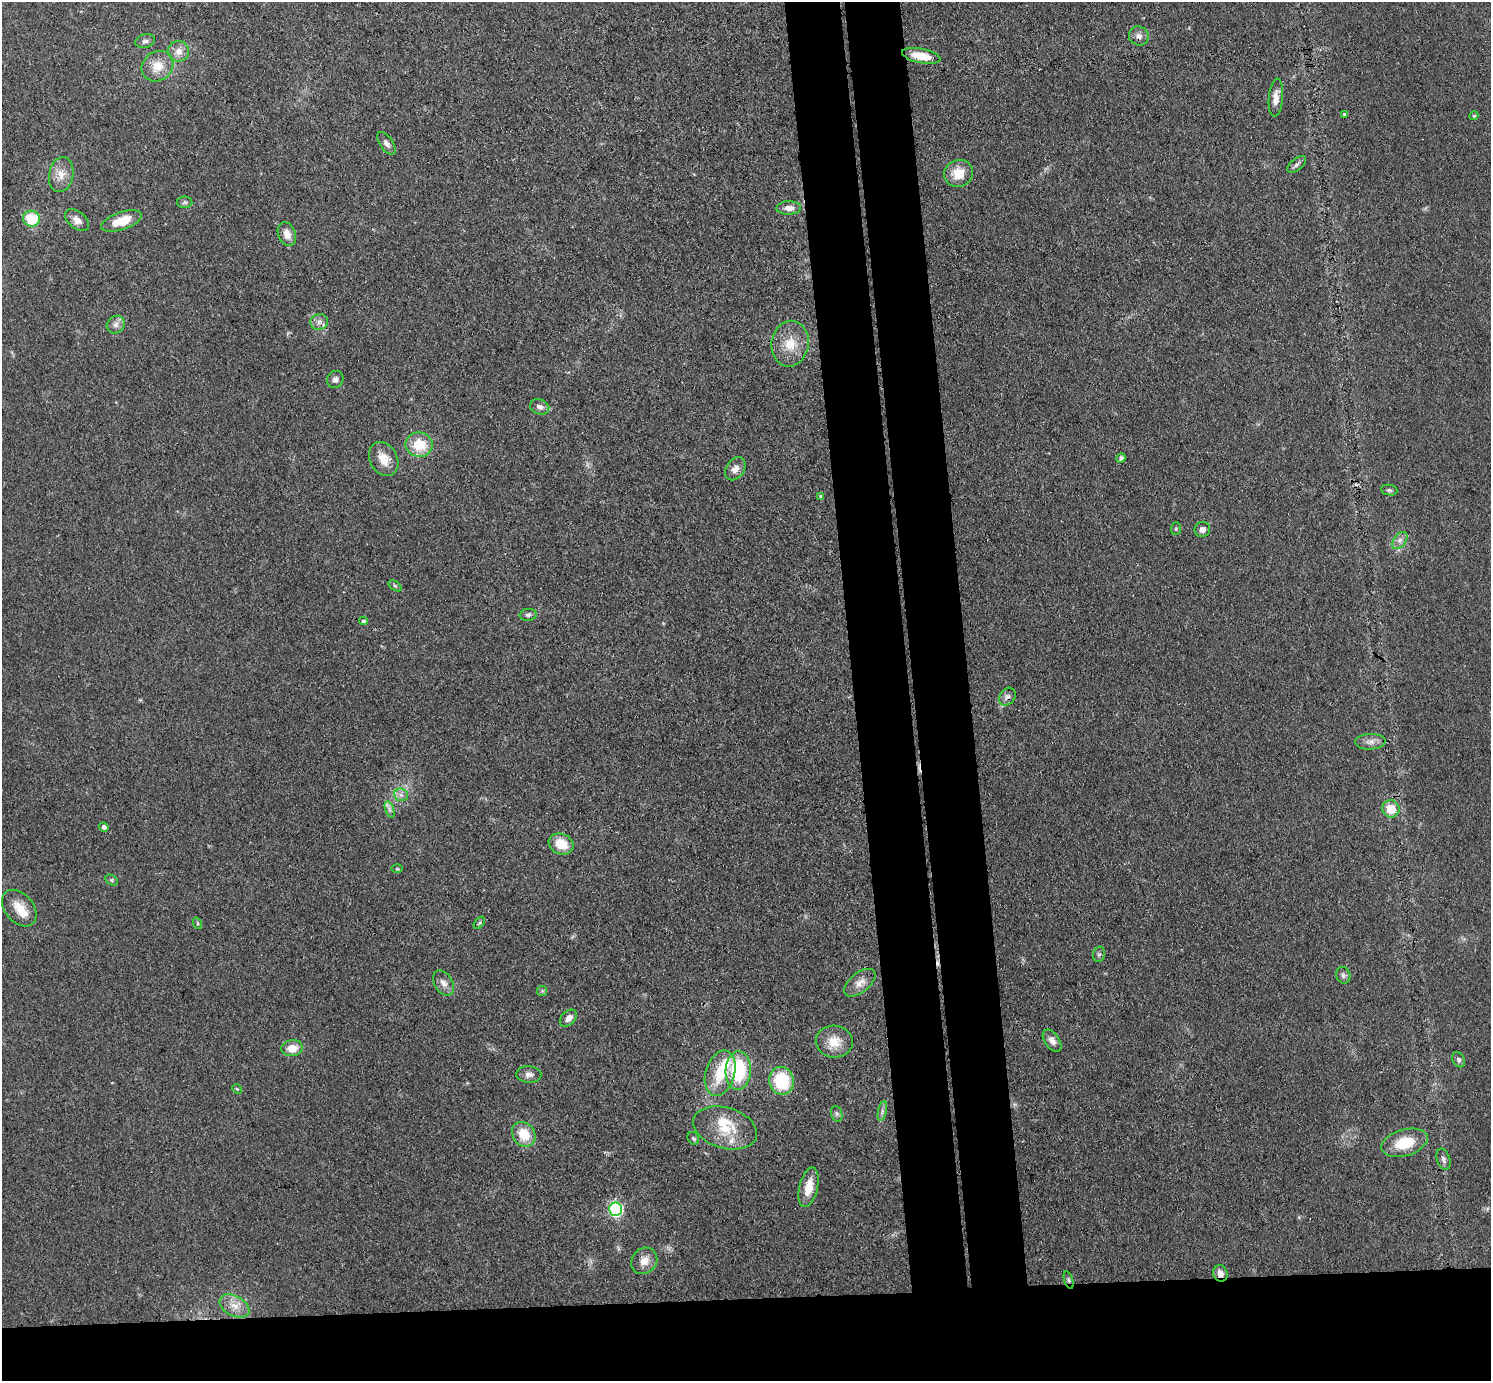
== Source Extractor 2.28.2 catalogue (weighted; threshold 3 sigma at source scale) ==
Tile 8 of 3 x 3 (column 2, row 3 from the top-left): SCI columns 1546-3034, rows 133-1511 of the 4579 x 4505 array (HDU 1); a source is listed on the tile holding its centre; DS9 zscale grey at full resolution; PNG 1493 x 1383 px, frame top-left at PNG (2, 2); each listed source drawn as its Kron ellipse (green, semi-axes under 4 px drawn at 4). Shown black and unused: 13% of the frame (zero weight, under 3 of 4 exposures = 5% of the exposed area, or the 3 px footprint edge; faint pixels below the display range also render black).
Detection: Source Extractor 2.28.2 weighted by HDU 2 'WHT'; one run over the whole footprint, this tile lists its part. Background 0.0693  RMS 0.0067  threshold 0.0303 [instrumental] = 3 sigma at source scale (4.5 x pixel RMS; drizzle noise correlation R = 1.50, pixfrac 1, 0.05/0.05 arcsec/px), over >= 5 px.
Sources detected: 82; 3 cosmic-ray / hot-pixel residue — neither listed nor drawn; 4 inside a brighter listed object's ellipse — not listed separately; the other 75 listed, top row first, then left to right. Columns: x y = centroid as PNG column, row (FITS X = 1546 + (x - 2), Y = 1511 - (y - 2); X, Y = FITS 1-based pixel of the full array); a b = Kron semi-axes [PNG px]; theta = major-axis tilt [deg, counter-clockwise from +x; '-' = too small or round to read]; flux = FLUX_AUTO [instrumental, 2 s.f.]
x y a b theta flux
1139 36 10 9 - 3.7
145 41 10 6 13 2.3
179 51 10 10 - 5.8
921 56 19 7 -11 14
157 66 17 14 38 12
1276 98 19 7 85 6
1344 114 3 3 - 1.2
1474 116 4 4 - 0.94
386 143 13 6 -55 3
1297 164 11 5 39 2.3
959 173 15 13 23 12
61 175 18 12 80 8.3
185 202 8 5 0 1.5
789 208 12 6 1 4.6
31 219 8 8 - 24
77 220 14 8 -39 4.7
121 221 21 9 19 16
287 234 12 8 -68 6.2
319 322 9 8 - 3.3
116 325 9 8 - 3.3
790 344 23 18 81 16
335 379 9 8 - 2.5
540 407 10 7 -20 2.9
419 445 13 12 - 19
1121 458 5 4 - 2.6
384 459 18 13 -61 10
735 469 12 9 54 4.7
1389 490 8 5 -9 1.5
821 496 4 3 - 1.5
1176 529 6 5 - 1
1202 529 8 7 - 3.2
1400 540 10 6 52 3.1
395 586 7 4 -36 1.1
528 615 8 6 7 1.8
363 621 4 4 - 1.4
1007 697 9 7 54 2.8
1370 742 15 8 3 4.2
401 795 7 6 - 2.6
1391 809 9 8 - 13
390 810 9 4 -71 1.7
104 827 4 4 - 2.2
561 844 13 10 -22 13
397 869 5 3 - 0.71
111 880 7 5 -28 1.3
19 908 21 14 -49 11
197 923 6 4 -72 0.9
479 923 7 4 53 1.1
1099 954 8 6 74 1.6
1343 975 8 7 - 2.2
443 983 13 9 -57 4.5
860 983 18 9 38 6
542 991 5 5 - 0.96
568 1018 10 7 45 4.4
1052 1041 12 7 -55 4.2
834 1042 18 16 -7 11
292 1048 11 8 6 9.5
1459 1060 8 6 -58 1.9
738 1070 19 12 88 44
720 1073 23 14 73 23
529 1074 12 8 -4 3.6
782 1081 14 12 -78 33
237 1089 5 4 - 0.79
882 1111 10 4 77 2
837 1114 8 5 -72 1.7
725 1128 33 20 -17 22
524 1134 13 11 -55 15
693 1138 7 5 -58 1.4
1404 1143 24 13 16 21
1443 1159 11 6 -72 2.3
809 1187 20 9 76 12
616 1209 6 6 - 130
644 1261 14 12 47 6.5
1220 1273 8 7 - 4.2
1069 1280 9 4 -72 1.3
234 1306 16 10 -27 8
Overlapping masked pixels (flux is a lower limit): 3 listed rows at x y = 1007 697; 1220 1273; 1069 1280